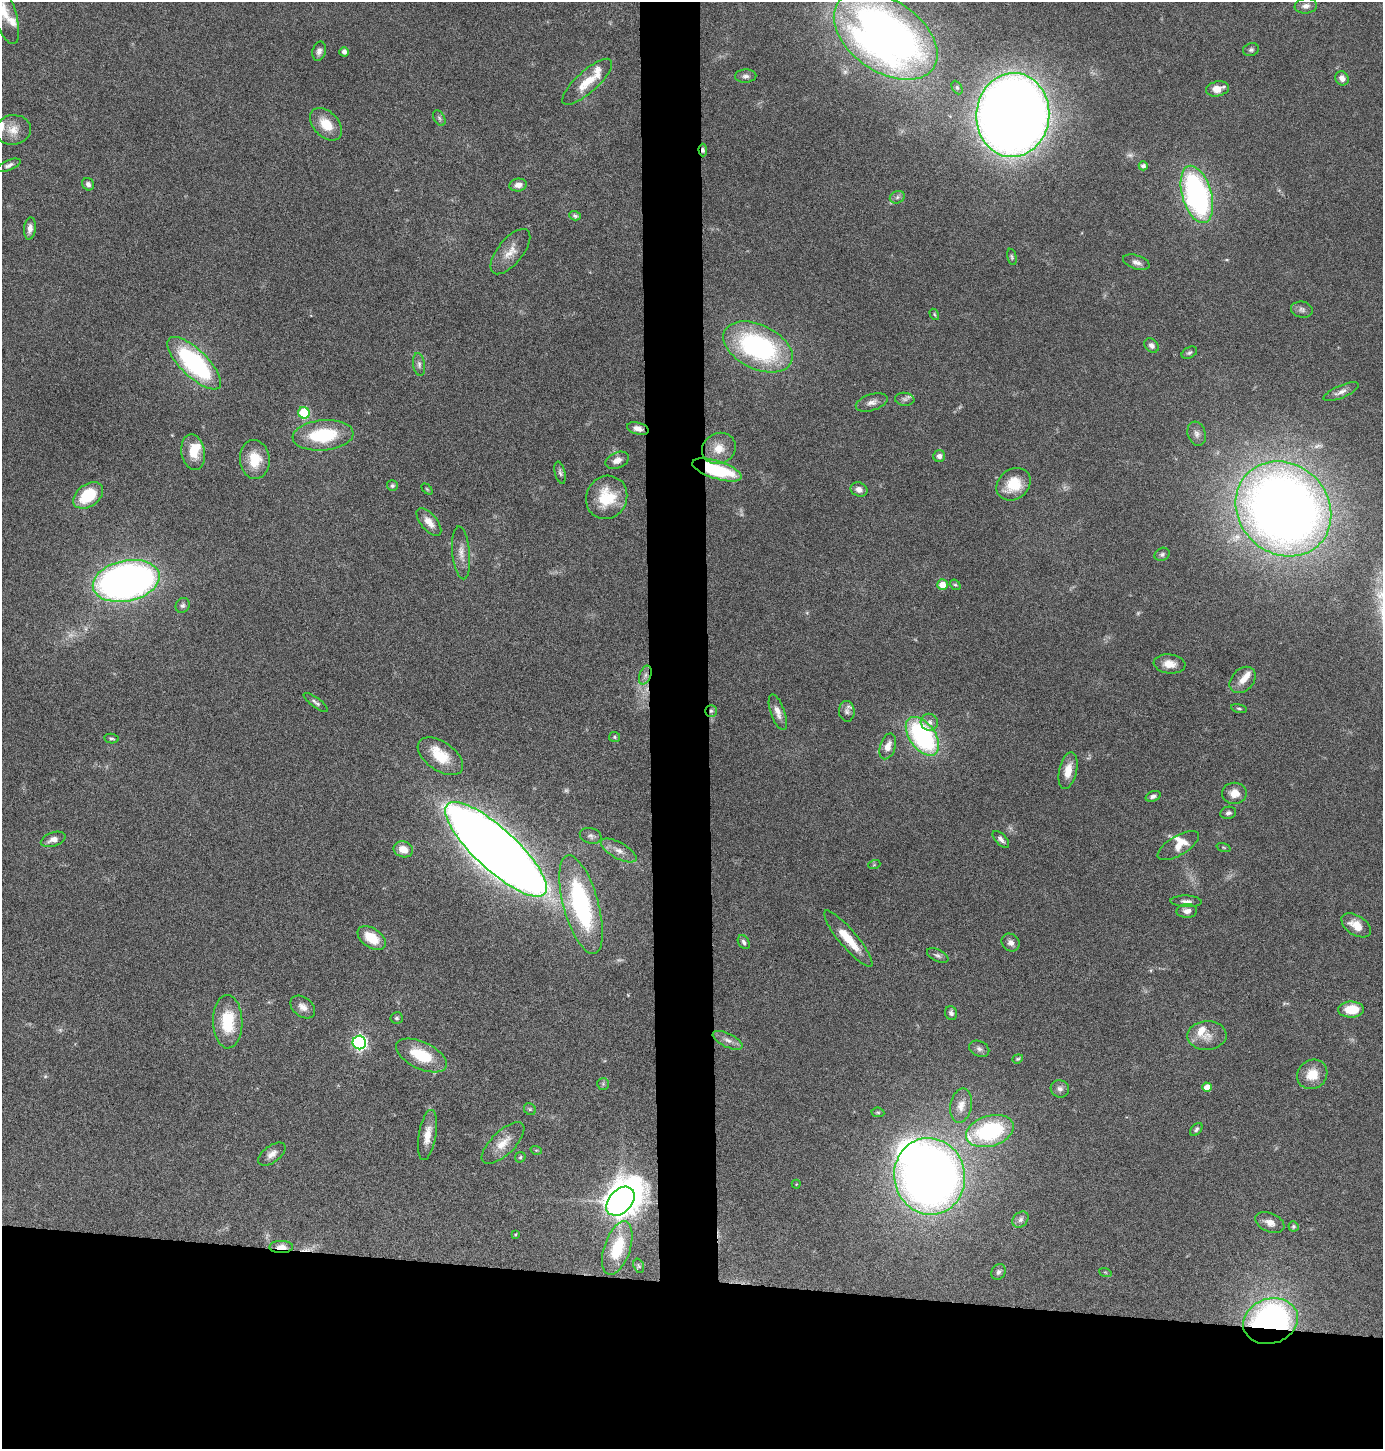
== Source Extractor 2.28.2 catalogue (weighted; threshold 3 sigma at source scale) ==
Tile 8 of 3 x 3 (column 2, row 3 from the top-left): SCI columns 1508-2888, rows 1-1447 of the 4372 x 4345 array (HDU 1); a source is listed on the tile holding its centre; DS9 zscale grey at full resolution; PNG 1385 x 1451 px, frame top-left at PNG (2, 2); each listed source drawn as its Kron ellipse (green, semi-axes under 4 px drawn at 4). Shown black and unused: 15% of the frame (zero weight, under 4 of 8 exposures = <1% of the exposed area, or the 3 px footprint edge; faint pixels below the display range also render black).
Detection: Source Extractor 2.28.2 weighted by HDU 2 'WHT'; one run over the whole footprint, this tile lists its part. Background 0.0423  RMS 0.0035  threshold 0.0143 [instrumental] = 3 sigma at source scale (4.09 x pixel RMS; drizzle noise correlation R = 1.36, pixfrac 0.8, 0.05/0.05 arcsec/px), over >= 5 px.
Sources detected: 152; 5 too faint to see at this stretch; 1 inside a brighter object's white glare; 1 cosmic-ray / hot-pixel residue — neither listed nor drawn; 9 inside a brighter listed object's ellipse — not listed separately; the other 136 listed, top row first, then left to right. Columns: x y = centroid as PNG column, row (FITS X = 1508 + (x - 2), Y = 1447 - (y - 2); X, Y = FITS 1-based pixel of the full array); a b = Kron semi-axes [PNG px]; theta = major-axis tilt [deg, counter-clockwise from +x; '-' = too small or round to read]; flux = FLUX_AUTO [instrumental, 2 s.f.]
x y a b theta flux
1306 6 11 7 7 1.6
4 12 34 11 -72 7.1
886 36 58 36 -34 230
1251 50 8 6 15 0.8
319 51 10 6 76 1.4
344 52 5 4 - 1.5
746 76 11 6 3 1.2
1342 78 7 6 - 1.9
587 82 32 10 42 6.8
957 87 7 5 -64 0.58
1217 89 12 7 12 3.7
1013 115 42 36 85 670
439 118 8 5 -60 0.68
326 124 19 12 -46 6.5
13 130 18 15 7 4.3
703 150 6 4 -88 0.8
9 165 12 5 22 1.2
1143 166 5 4 - 1
88 184 6 5 - 1.1
518 185 9 6 9 1.9
1197 194 29 14 -74 77
897 197 8 6 23 0.98
575 216 6 4 -19 0.74
30 228 11 6 84 1.8
510 252 27 12 51 4.4
1012 257 8 4 -77 0.58
1136 262 14 7 -18 1.6
1302 310 11 8 -8 1.2
934 314 6 3 -60 0.38
1151 345 8 6 -45 1.2
758 347 37 22 -26 58
1189 353 8 5 28 0.71
194 363 35 13 -44 50
419 364 11 6 -82 1.2
1341 392 19 6 23 2
905 399 10 6 -6 1.1
872 402 16 8 17 2
304 413 6 5 - 18
638 429 11 6 -15 2
1197 434 12 9 -72 1.9
323 435 30 15 5 19
719 448 17 15 28 5.4
193 452 18 11 -79 6.8
939 456 6 5 - 1.4
255 459 19 14 -84 7.7
617 460 12 8 23 2
717 470 26 9 -18 24
560 473 11 5 -77 0.9
1013 484 18 15 39 9
392 486 5 5 - 0.63
427 489 6 4 -45 0.42
859 489 9 7 -23 1.7
88 495 17 11 36 13
607 497 22 20 62 11
1283 509 50 44 -44 400
429 522 16 8 -49 3.3
461 553 26 9 -85 3.4
1162 554 8 6 28 0.75
126 581 34 20 12 180
942 585 5 5 - 4.2
955 585 6 4 -39 0.46
183 605 8 6 61 0.94
1170 664 16 9 -6 3.4
645 675 10 5 70 1.2
1243 680 15 10 46 3.1
316 702 15 4 -36 0.99
1239 708 8 3 -11 0.46
711 711 6 5 - 0.74
847 711 10 8 -84 1.6
778 712 19 7 -71 2.4
929 722 9 8 - 1.6
922 736 22 13 -54 52
614 737 5 5 - 0.48
111 739 7 4 -8 0.52
888 746 13 7 72 3.1
440 756 26 14 -35 9.3
1068 771 19 9 77 4.5
1234 793 12 10 0 3.4
1153 796 8 5 20 0.91
1228 813 8 6 12 0.94
591 836 11 7 -16 1.3
53 839 13 7 19 2.1
1001 839 10 5 -46 1.2
1178 846 23 9 31 4.4
1224 847 7 3 -19 0.34
403 849 10 8 -18 4
496 849 66 21 -43 840
619 850 20 8 -29 2.9
874 865 6 4 19 0.39
1186 901 15 6 -2 1.4
581 905 51 17 -74 52
1187 911 10 7 1 2
1356 925 16 9 -34 4.7
372 938 16 9 -35 7.8
848 939 36 8 -50 7.8
744 942 7 5 -58 0.94
1011 943 9 8 - 1.6
938 955 12 5 -27 0.97
303 1007 14 9 -37 2.4
1351 1009 13 8 1 8
951 1013 7 6 - 1
397 1018 6 5 - 0.65
228 1022 26 14 -89 14
1207 1035 19 14 2 4.3
728 1040 16 7 -26 2
359 1042 7 6 - 74
979 1049 10 7 -24 1.3
421 1055 27 13 -25 12
1018 1059 5 4 - 0.44
1312 1074 16 14 38 6
603 1084 6 6 - 0.61
1207 1087 5 4 - 3.1
1060 1089 9 8 - 1.4
961 1106 17 10 78 3.1
530 1109 6 5 - 0.54
878 1112 6 4 -7 0.5
1196 1129 7 5 48 0.74
990 1131 24 15 17 33
427 1135 25 8 81 4.2
503 1143 27 12 44 5.1
536 1150 6 3 -17 0.38
272 1154 15 8 37 2.3
520 1157 6 5 - 0.51
930 1176 38 35 -78 300
796 1184 4 4 - 0.27
620 1201 17 11 46 600
1020 1220 9 7 46 1.2
1270 1222 15 9 -24 2.5
1293 1226 5 5 - 0.61
515 1234 4 3 - 0.3
281 1247 12 6 1 3.5
617 1248 28 13 71 14
639 1266 7 5 -72 0.55
999 1272 8 7 - 0.9
1105 1272 6 4 -19 0.42
1271 1321 28 22 18 110
Overlapping masked pixels (flux is a lower limit): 6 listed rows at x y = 703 150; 638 429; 717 470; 711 711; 281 1247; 1271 1321
Isophote crosses this tile's border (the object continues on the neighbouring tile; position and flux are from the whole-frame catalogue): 2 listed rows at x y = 4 12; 886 36